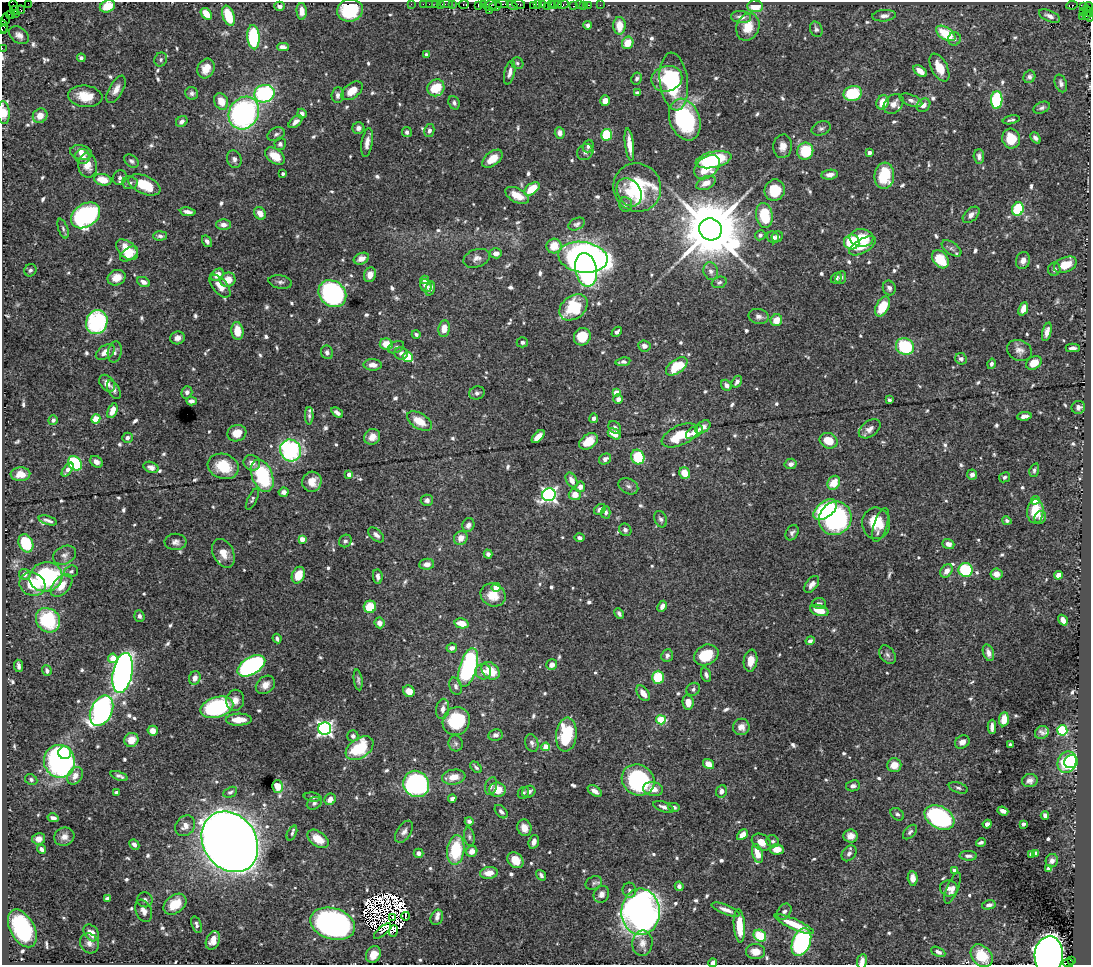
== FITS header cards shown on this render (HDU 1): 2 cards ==
NAXIS1  =                 1089
NAXIS2  =                  963

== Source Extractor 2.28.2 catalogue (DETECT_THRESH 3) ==
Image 1089 x 963 px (HDU 1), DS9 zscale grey, 1 PNG px = 1 image px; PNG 1093 x 967 px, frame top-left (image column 1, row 963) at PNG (2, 2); each listed source drawn as its Kron ellipse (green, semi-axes under 4 px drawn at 4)
Background 0.819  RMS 0.022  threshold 0.065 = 3 sigma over >= 5 px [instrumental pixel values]
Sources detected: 803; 17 with non-positive FLUX_AUTO (blend fragments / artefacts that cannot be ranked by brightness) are neither listed nor drawn; of the other 786, the 500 brightest by FLUX_AUTO listed and drawn (286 fainter detections omitted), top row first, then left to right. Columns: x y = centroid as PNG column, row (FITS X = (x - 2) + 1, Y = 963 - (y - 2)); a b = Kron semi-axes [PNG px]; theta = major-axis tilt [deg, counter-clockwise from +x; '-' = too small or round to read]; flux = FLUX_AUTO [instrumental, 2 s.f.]
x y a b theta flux
28 3 2 2 - 31
411 4 2 2 - 16
423 4 2 2 - 26
429 4 2 2 - 18
436 4 3 2 - 67
441 4 4 3 - 66
447 4 6 2 -1 51
452 4 2 2 - 22
464 4 5 3 - 57
502 4 7 3 1 170
518 4 7 3 -9 120
537 4 3 2 - 48
543 4 3 3 - 99
551 4 3 2 - 56
554 4 4 2 - 59
559 4 4 2 - 65
478 5 4 2 - 58
483 5 4 2 - 65
490 5 6 5 - 120
512 5 6 3 -30 170
563 5 6 3 23 120
579 5 2 2 - 18
583 5 3 2 - 12
589 5 3 2 - 44
600 5 2 2 - 9.6
1072 5 5 3 - 310
14 6 6 3 -62 73
107 6 8 6 24 28
280 6 5 4 - 4.8
495 6 6 4 10 370
534 6 4 3 - 87
547 6 2 2 - 81
574 6 3 2 - 51
755 6 7 6 - 28
1083 6 4 3 - 86
1089 7 4 3 - 69
21 10 4 3 - 110
350 10 13 11 9 61
489 10 2 2 - 77
15 11 4 2 - 120
302 11 8 5 -86 13
1088 11 6 3 -54 380
1083 12 3 2 - 50
15 14 3 2 - 94
206 14 6 4 -51 21
10 15 4 2 - 97
1086 15 3 3 - 130
228 16 10 5 -71 46
884 16 12 5 5 7.1
1050 16 11 5 -24 7.5
1082 16 2 2 - 52
1090 16 5 2 - 290
741 17 10 6 -5 8.7
5 19 6 4 74 200
588 25 4 4 - 5.6
3 26 6 2 -77 67
619 26 9 6 89 24
748 27 14 11 69 24
2 29 3 2 - 24
816 29 8 6 -65 3.6
946 33 11 6 -33 58
19 35 11 7 -36 8.8
253 37 12 6 -87 110
954 39 7 6 - 4.3
628 43 6 5 - 26
283 47 6 4 -1 7.2
2 48 2 2 - 20
426 55 4 4 - 3.4
81 58 4 4 - 3.8
161 59 7 6 - 3.6
517 63 6 5 - 3.5
939 67 15 8 -62 24
206 69 10 8 62 17
920 71 7 4 -35 11
510 72 12 5 77 7.7
1029 77 6 5 - 5.4
637 79 6 5 - 3.9
667 79 16 12 12 45
674 81 29 14 -83 100
1061 83 9 6 -72 5.7
436 88 9 8 - 55
116 89 15 7 60 11
352 91 12 7 38 23
192 93 6 6 - 4.6
637 93 4 4 - 5.1
264 94 10 8 17 170
853 94 9 7 19 62
338 95 8 6 84 6.9
85 96 17 10 -7 32
911 100 12 5 -22 6.1
997 100 9 5 88 120
221 101 8 6 -66 22
605 101 5 5 - 14
882 102 7 6 - 28
454 103 7 5 -68 4
894 104 11 8 47 11
923 105 7 6 - 9.7
1042 108 9 5 22 4.4
4 113 11 6 -85 22
244 113 17 14 57 330
302 114 5 4 - 6.9
40 116 7 7 - 15
685 120 21 15 -69 180
1011 120 9 4 11 3.5
182 121 6 5 - 5.9
295 122 8 4 40 7.5
358 128 6 6 - 6
821 128 10 7 18 4.5
429 131 6 5 - 5.3
407 132 5 5 - 4.6
560 133 6 5 - 7.7
276 134 9 6 28 4.1
607 135 6 5 - 57
1035 138 6 4 -52 5.1
1011 139 10 9 - 39
367 143 14 5 81 10
280 144 6 5 - 3.6
629 145 16 4 -83 15
588 146 6 5 - 4.2
783 146 12 9 85 11
805 151 8 8 - 59
81 152 11 7 -13 13
585 152 8 7 - 5
869 153 4 3 - 5
275 156 11 7 -35 28
979 156 7 5 -87 6.3
83 157 7 7 - 8.6
234 159 9 7 -72 5.4
492 159 12 6 39 19
713 160 18 8 13 110
131 161 8 5 -36 3.7
88 166 12 9 -77 16
707 167 14 10 42 51
283 173 3 3 - 3.5
830 175 8 5 7 7.4
884 176 13 10 84 56
120 178 7 6 - 5.4
103 180 9 5 -15 24
130 183 7 6 - 4.4
706 183 10 6 26 13
144 185 17 9 -23 47
637 188 24 23 - 120
532 189 8 5 37 38
775 190 11 10 - 35
629 192 15 11 -59 30
517 195 13 7 -28 20
625 204 7 6 - 3.9
1018 209 7 5 68 87
188 212 8 4 -7 6.9
260 213 7 5 -55 14
85 215 16 11 34 300
971 215 10 6 43 8
764 216 13 8 -80 61
577 224 9 5 26 4.1
223 225 7 5 -1 8
63 229 10 4 -71 4.1
710 229 11 11 - 16000
760 235 5 5 - 4
160 236 7 4 3 4.3
773 237 6 5 - 5.7
777 237 6 5 - 4.8
861 238 12 8 -4 39
207 241 6 4 -56 4.3
852 242 8 7 - 70
554 246 7 7 - 25
862 246 15 7 29 18
952 248 11 6 -35 5.3
127 250 13 8 -42 36
496 253 6 5 - 8.4
129 254 10 6 33 20
583 257 25 15 -8 930
477 258 13 9 19 8.6
361 259 8 5 22 9.7
940 259 10 7 -50 43
1023 260 9 7 71 8.8
1065 265 12 7 22 23
1054 269 6 6 - 5
30 270 6 6 - 3.9
586 270 17 11 -79 230
711 271 9 7 -71 6.2
217 275 7 5 43 14
370 275 7 6 - 9.4
117 278 9 7 22 19
836 278 6 4 44 5.7
841 278 6 5 - 4.4
228 280 8 7 - 19
425 280 4 4 - 6.8
144 282 7 5 -21 7.5
280 282 12 6 -10 5.2
719 282 7 5 20 3.4
220 286 14 7 -49 16
426 286 7 5 -56 7.3
889 288 7 6 - 5.3
430 289 7 4 72 6.5
332 294 15 12 -40 340
574 307 15 11 38 71
882 307 11 6 62 41
1023 309 7 4 68 14
759 316 10 7 -12 6.6
776 320 6 5 - 19
97 322 12 10 69 170
444 329 8 5 82 18
237 331 9 6 -84 26
617 332 6 3 43 3.9
1047 332 9 4 76 9
416 334 4 3 - 3.5
582 337 9 8 - 32
177 338 7 6 - 7.3
522 342 5 5 - 4.7
386 344 6 5 - 21
644 346 6 5 - 5.3
396 347 8 5 24 4.8
905 347 9 8 - 110
1073 348 7 3 0 4.7
1019 350 13 10 -22 9.7
105 352 10 6 33 12
115 352 11 7 79 5
327 352 7 6 - 4.6
401 353 7 6 - 5.6
408 357 5 4 - 66
961 359 6 5 - 4.7
623 362 7 3 8 4.6
1034 363 8 6 30 23
991 364 5 4 - 4.6
373 365 9 5 -1 11
677 366 12 6 36 63
737 382 6 4 57 6.3
107 383 9 6 -52 9.5
726 385 6 5 - 5
114 390 10 5 -61 5.8
187 392 6 5 - 6
477 393 8 6 20 4.3
616 393 4 4 - 23
618 399 5 4 - 7.2
889 400 4 3 - 5.1
191 401 5 4 - 6.8
1078 407 7 6 - 5.7
112 411 8 4 66 13
337 413 6 3 -38 5.6
309 416 9 4 89 3.5
1024 416 7 4 8 7.7
594 418 5 4 - 4.7
96 419 5 4 - 36
53 420 5 4 - 4.1
419 421 14 7 -32 29
615 427 7 5 -49 4.5
703 427 8 5 36 11
870 429 12 7 37 8.9
694 432 9 5 32 14
237 433 9 8 - 20
614 434 7 5 -29 14
680 435 19 9 24 52
372 437 8 7 - 12
538 437 8 4 45 18
127 438 5 5 - 5.5
588 441 10 7 37 28
828 441 9 7 -23 28
291 450 11 10 - 250
638 457 7 6 - 62
605 459 6 5 - 7
96 462 7 5 -32 7.6
75 463 8 6 -47 120
252 463 8 7 - 11
791 464 6 5 - 6.5
223 466 16 12 -19 46
151 467 8 5 -21 5.9
68 470 8 4 54 8.6
1034 470 7 4 71 3.6
685 473 6 5 - 23
20 474 10 7 3 16
349 475 4 4 - 12
972 475 5 5 - 6.8
262 476 17 10 -69 120
1005 477 6 5 - 3.4
572 480 8 5 -62 10
312 482 10 9 - 19
834 483 7 6 - 27
628 486 10 7 -26 5.4
580 487 5 5 - 8
284 492 5 4 - 8.4
549 495 7 6 - 430
575 495 6 5 - 16
252 499 11 4 64 3.7
427 500 6 5 - 5.1
1035 500 4 4 - 26
600 509 6 5 - 7.4
825 510 13 8 38 110
1035 511 12 8 86 38
606 512 6 5 - 5.3
1040 517 6 5 - 5.2
835 518 17 16 - 270
661 519 8 6 -68 4.5
48 520 9 3 -17 4.9
1007 521 5 4 - 3.8
876 523 16 14 -87 36
468 525 7 6 - 7.3
881 525 18 6 72 14
625 530 6 6 - 4.3
792 533 8 6 58 4.5
376 535 9 5 -42 5.8
461 538 7 6 - 13
580 538 5 4 - 4.2
302 539 4 4 - 14
345 541 7 6 - 4.2
175 542 11 8 -2 7.5
26 543 9 7 -67 69
948 544 6 4 -19 9
223 553 15 10 -63 18
488 554 4 4 - 5.2
65 555 12 9 25 7.9
427 564 7 5 8 9.3
966 570 7 7 - 92
71 571 7 6 - 3.6
947 571 7 5 53 9
25 574 6 5 - 5.5
996 574 6 5 - 11
298 575 8 6 66 27
1058 575 4 4 - 13
46 577 16 14 11 180
378 577 7 4 -83 5.9
32 584 13 11 -27 44
812 584 10 5 51 7.9
62 586 13 8 47 21
496 588 4 4 - 30
493 595 13 11 -25 26
819 603 7 5 2 3.6
662 606 6 4 63 6.9
370 607 6 6 - 36
819 610 9 5 -17 27
619 614 5 3 - 3.5
139 616 6 5 - 5.1
48 620 13 11 -46 98
1063 620 6 4 -57 10
379 623 5 5 - 11
462 623 7 5 -14 21
277 639 5 3 - 3.8
810 641 4 4 - 5.4
452 648 5 4 - 6.7
988 653 8 5 -71 8.4
667 655 6 5 - 4.6
706 655 13 10 25 52
887 655 10 7 -56 5.2
113 658 5 4 - 22
751 661 11 6 82 18
552 665 5 5 - 9.7
19 666 6 3 -84 4.7
251 666 15 8 30 340
468 668 20 8 73 220
47 670 5 4 - 3.4
490 671 10 7 -41 34
483 672 8 8 - 10
123 673 20 9 79 750
706 675 7 4 -72 5.2
658 677 6 6 - 48
195 678 7 6 - 11
358 680 10 4 -82 3.7
265 685 10 8 41 11
456 686 9 6 -72 4.8
693 689 7 6 - 4
409 691 6 5 - 15
643 693 9 5 -53 12
235 700 11 9 80 12
688 702 7 5 -84 18
217 707 17 10 15 180
443 709 10 6 82 7.9
102 711 16 10 64 520
1004 719 7 5 81 23
239 720 13 6 1 22
661 720 5 4 - 55
456 721 14 13 - 76
741 727 8 8 - 9.8
992 727 7 4 89 7.8
325 729 6 6 - 470
1062 730 5 5 - 120
153 731 5 5 - 13
1042 732 7 6 - 6.4
496 735 7 6 - 5.8
566 735 17 10 84 86
353 736 5 5 - 4.4
131 740 7 7 - 20
962 742 8 6 37 9.6
456 743 8 7 - 4.2
532 743 9 6 -72 5.2
1010 745 4 4 - 4.6
546 747 4 4 - 36
360 748 15 10 35 71
65 753 6 6 - 25
59 761 16 15 - 390
1067 762 11 9 68 96
1071 762 7 6 - 62
709 764 6 5 - 15
894 765 7 7 - 19
476 767 7 4 -43 3.7
75 776 9 7 54 11
119 776 9 4 -20 4.2
454 777 12 7 9 17
31 779 6 5 - 4.2
638 780 17 15 -31 170
1030 781 8 6 14 6.7
416 784 13 12 - 300
278 786 6 5 - 23
491 786 9 5 73 3.8
853 786 7 5 10 5
958 788 10 5 -16 4.4
653 789 10 7 -9 14
497 790 8 7 - 23
595 791 8 4 -35 8.7
721 791 6 5 - 8
116 792 4 3 - 3.7
230 792 7 5 26 3.8
529 792 7 6 - 8.5
523 793 6 5 - 3.5
313 797 9 4 -7 3.8
330 799 6 5 - 11
452 799 4 3 - 4.3
314 803 8 6 28 3.8
663 807 11 5 -20 6
674 807 6 4 -12 4.3
1003 811 5 4 - 6.9
501 812 8 5 -47 5.1
897 814 7 5 -40 4.2
1045 815 4 4 - 6.2
939 817 16 11 -29 260
53 818 5 4 - 6.6
469 821 4 4 - 3.8
987 824 4 4 - 6.5
1023 824 4 3 - 3.4
185 826 11 9 52 12
524 828 8 7 - 15
404 832 12 7 56 7
910 832 9 5 46 3.7
292 833 8 4 67 3.6
742 835 6 4 44 13
850 836 7 6 - 10
64 837 10 9 - 9.8
469 837 9 5 -79 3.8
39 839 6 5 - 10
318 839 12 7 -36 21
773 841 6 6 - 3.5
230 842 32 26 -55 4800
534 842 7 5 72 7.6
761 842 10 7 -31 14
981 842 5 3 - 3.5
134 845 5 4 - 5.5
42 849 5 4 - 4.9
777 849 6 5 - 15
456 850 15 8 82 81
472 851 6 5 - 12
419 853 5 4 - 6.2
849 853 9 6 51 4.9
1036 853 4 4 - 5
757 854 10 5 -75 22
1031 854 4 4 - 7.9
968 856 8 4 -2 5.1
515 860 9 7 -46 22
1052 861 7 6 - 6.8
1048 869 4 3 - 8.6
954 870 4 4 - 3.7
489 873 9 6 7 20
541 875 6 4 -55 4.2
913 878 7 5 -86 10
594 883 8 6 26 3.9
679 886 5 4 - 5.5
949 888 9 8 - 7.9
953 888 16 5 68 8
629 890 7 7 - 4.6
601 894 9 7 56 7.7
107 899 4 3 - 5.2
145 900 8 7 - 5
175 904 13 9 39 31
989 905 7 4 13 5.1
726 910 15 5 -21 9.5
144 911 12 7 -66 9
641 912 23 19 90 930
784 912 9 6 56 4.9
406 916 4 2 - 4.1
437 917 8 6 69 6.3
393 918 3 2 - 3.5
333 924 23 15 -16 570
794 924 21 5 -24 32
196 925 8 5 -72 4.2
739 926 17 5 -86 37
22 928 20 12 -61 150
382 931 11 2 42 4.2
393 931 6 4 71 3.5
91 933 9 6 -52 15
760 936 6 5 - 50
213 940 10 6 67 13
801 942 14 9 68 240
89 943 10 9 - 8.6
642 943 13 10 86 12
756 952 9 7 -5 16
938 952 7 4 -25 6.1
373 954 9 7 60 15
1049 955 18 14 86 1600
982 956 13 9 -49 41
862 961 7 5 80 8.2
1071 961 4 2 - 170
713 963 4 4 - 5
1068 963 5 2 - 310
At the frame edge (FLAGS 8, measured only in part): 12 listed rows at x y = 28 3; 107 6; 1090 16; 5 19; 3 26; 2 29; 2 48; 4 113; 1049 955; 862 961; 713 963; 1068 963
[286 fainter detections neither listed nor drawn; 17 non-positive-flux detections neither listed nor drawn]